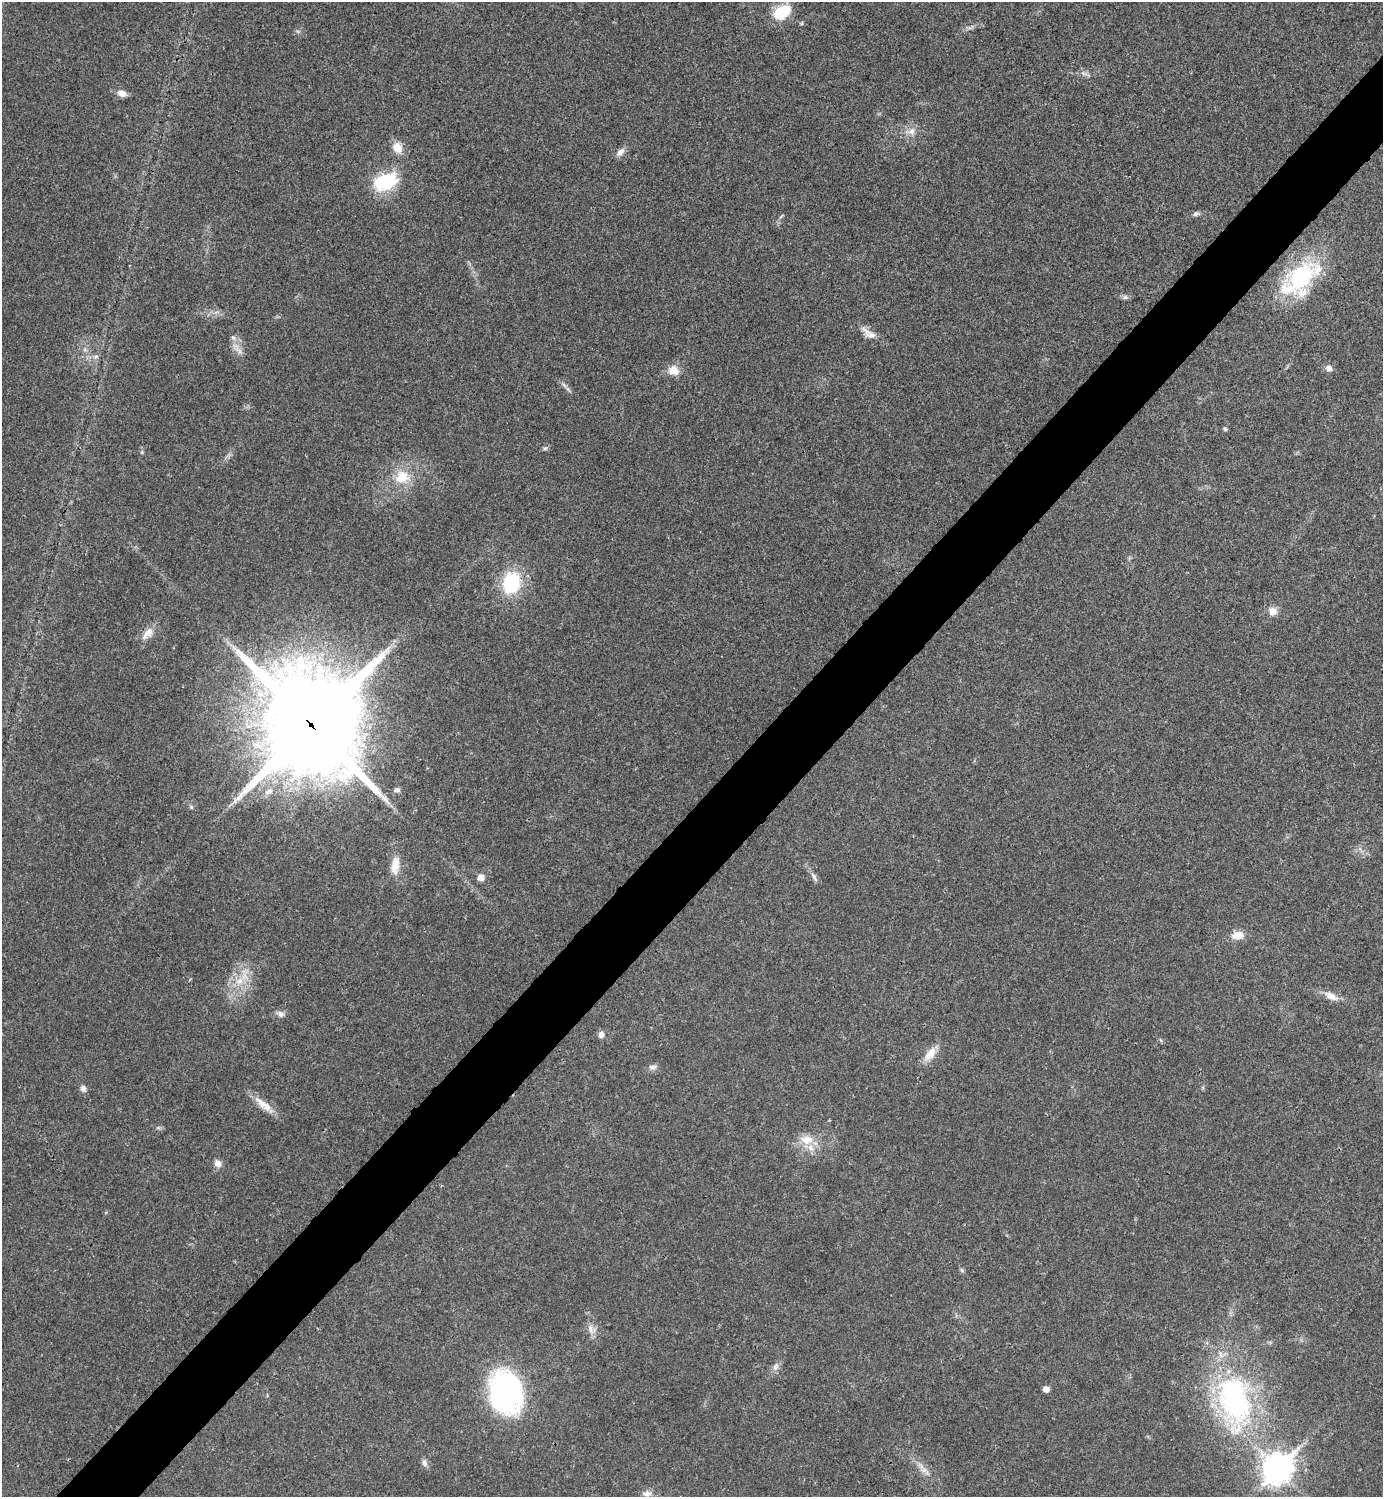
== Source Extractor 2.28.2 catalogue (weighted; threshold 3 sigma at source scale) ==
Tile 7 of 4 x 4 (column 3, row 2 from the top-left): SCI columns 2923-4303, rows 2995-4489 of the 5986 x 5986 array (HDU 1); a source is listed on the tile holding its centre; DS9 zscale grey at full resolution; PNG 1385 x 1499 px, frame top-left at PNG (2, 2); no overlay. Shown black and unused: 5% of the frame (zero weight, under 3 of 4 exposures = <1% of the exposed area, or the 3 px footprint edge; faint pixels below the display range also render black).
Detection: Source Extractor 2.28.2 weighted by HDU 2 'WHT'; one run over the whole footprint, this tile lists its part. Background 0.0194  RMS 0.004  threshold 0.0182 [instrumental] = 3 sigma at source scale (4.5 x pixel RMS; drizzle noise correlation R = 1.50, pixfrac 1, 0.05/0.05 arcsec/px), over >= 5 px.
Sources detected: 57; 1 inside a brighter listed object's ellipse — not listed separately; the other 56 listed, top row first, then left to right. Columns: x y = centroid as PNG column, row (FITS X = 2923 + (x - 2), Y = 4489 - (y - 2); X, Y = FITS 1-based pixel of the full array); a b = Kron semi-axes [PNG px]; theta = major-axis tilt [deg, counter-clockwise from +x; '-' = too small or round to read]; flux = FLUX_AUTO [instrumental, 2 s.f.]
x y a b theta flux
782 12 22 15 29 12
802 23 6 3 71 0.44
122 93 11 8 -16 2.9
911 131 15 10 10 3.6
397 148 13 10 -59 5.3
620 152 13 7 46 2.3
385 181 20 13 20 30
1196 214 9 6 26 1.1
781 216 8 3 45 0.59
1299 278 53 30 47 41
1125 297 8 6 -1 1.1
871 335 15 10 -12 3.4
233 338 8 6 -47 1.3
85 350 7 4 -19 0.85
238 350 16 6 -49 2.6
96 356 8 5 17 1.1
1329 368 8 7 - 2.1
674 370 15 13 -12 4.6
564 385 8 4 -53 1.1
1225 429 5 5 - 0.69
545 448 7 5 41 0.77
142 452 6 3 72 0.52
402 477 21 18 13 12
511 583 20 16 75 26
1273 611 12 11 - 3.3
147 633 21 11 47 4.4
311 724 34 32 80 7900
397 790 8 6 5 1.3
269 792 12 8 21 2.5
235 801 7 5 -48 1.1
191 807 6 5 - 0.63
395 866 25 11 83 5.9
481 877 7 6 - 2.9
814 877 16 5 -61 1.7
1237 935 12 9 3 5.3
239 981 13 10 39 5.3
1331 996 20 9 -26 4
281 1014 10 8 -25 1.7
601 1034 8 7 - 1.9
930 1054 23 11 55 5.3
653 1067 10 8 3 1.7
83 1088 9 7 -89 1.7
264 1105 34 9 -39 5.7
158 1128 7 4 1 0.73
806 1140 20 13 -4 6.8
218 1163 9 7 -65 2.6
962 1270 7 4 -88 0.67
590 1329 14 6 -79 2.4
775 1367 12 8 66 1.9
1046 1389 5 5 - 3.1
505 1392 40 29 -77 84
1234 1401 78 44 -79 91
424 1463 10 7 -70 1.6
1277 1468 12 10 45 450
925 1471 15 7 -35 2.8
647 1493 13 8 3 2.4
Overlapping masked pixels (flux is a lower limit): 1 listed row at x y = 311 724